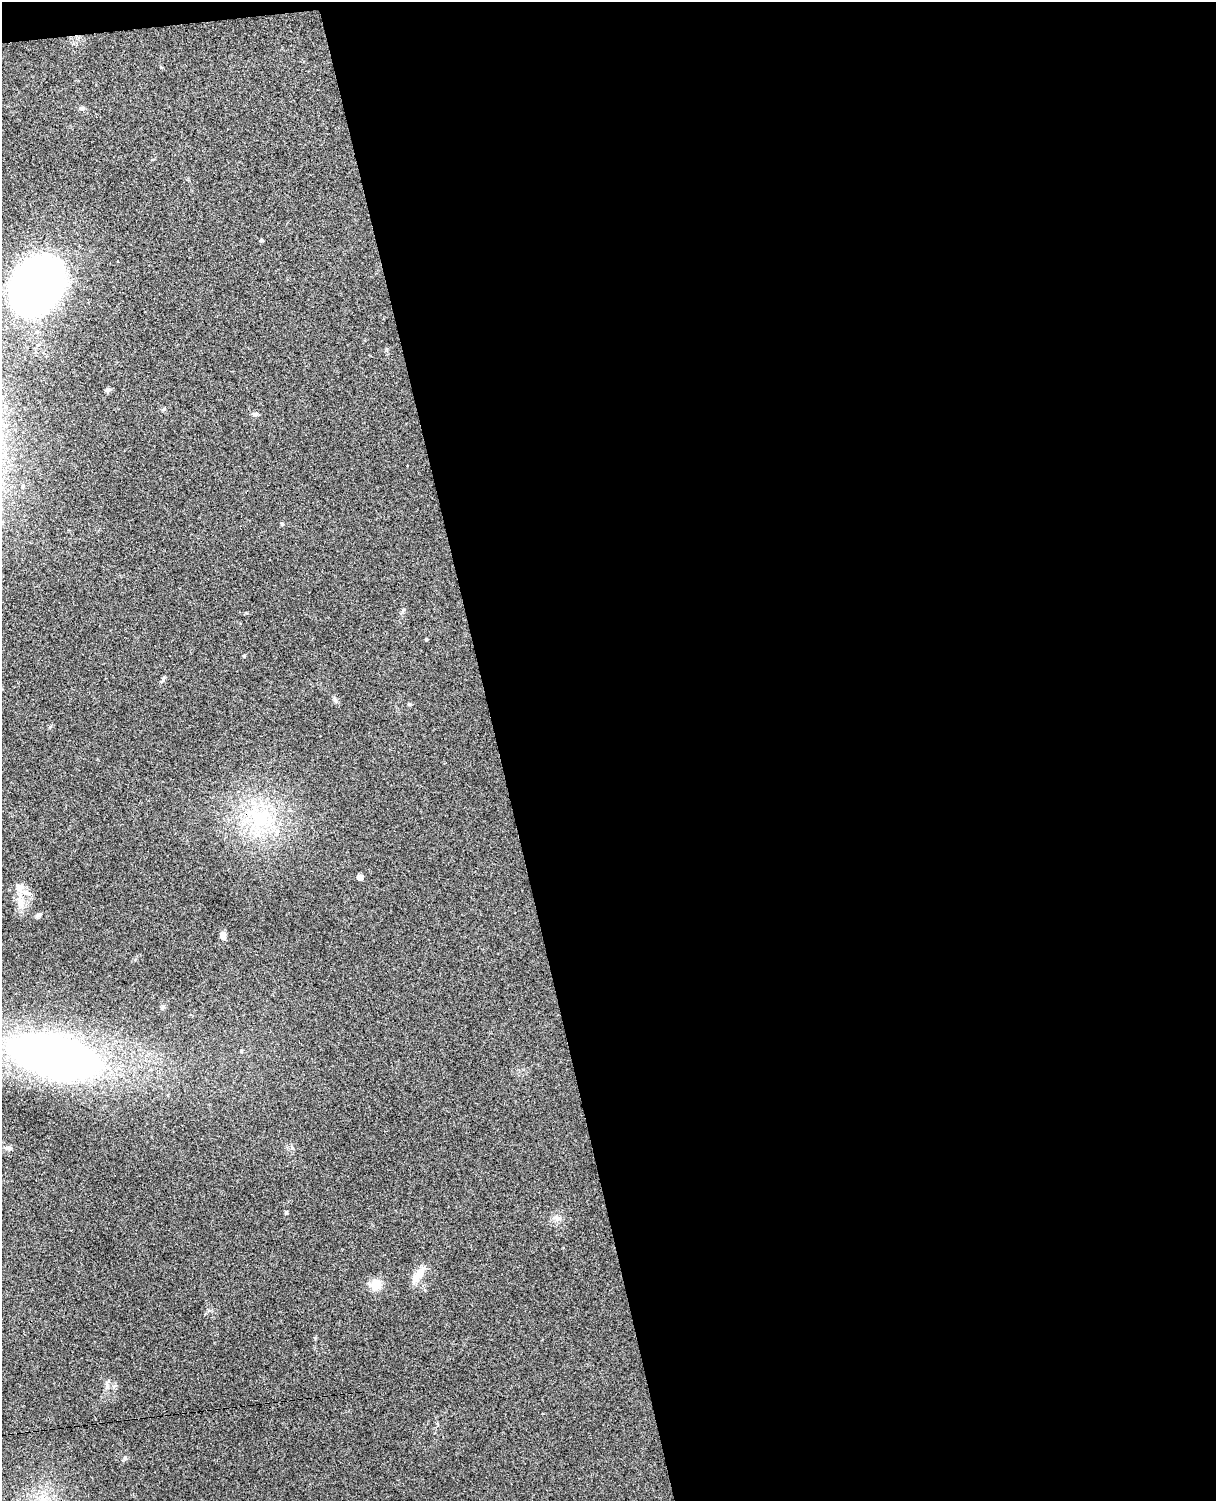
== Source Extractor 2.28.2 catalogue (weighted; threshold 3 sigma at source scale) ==
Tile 4 of 4 x 3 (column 4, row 1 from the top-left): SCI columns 3699-4912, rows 3148-4646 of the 4968 x 4909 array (HDU 1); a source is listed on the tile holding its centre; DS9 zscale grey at full resolution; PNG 1218 x 1503 px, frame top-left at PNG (2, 2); no overlay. Shown black and unused: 60% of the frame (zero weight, under 3 of 4 exposures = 5% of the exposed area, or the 3 px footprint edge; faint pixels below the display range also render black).
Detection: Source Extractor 2.28.2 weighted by HDU 2 'WHT'; one run over the whole footprint, this tile lists its part. Background 0.0696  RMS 0.0075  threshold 0.0337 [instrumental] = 3 sigma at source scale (4.5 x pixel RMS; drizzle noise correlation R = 1.50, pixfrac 1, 0.05/0.05 arcsec/px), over >= 5 px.
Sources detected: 34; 5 inside a brighter listed object's ellipse — not listed separately; the other 29 listed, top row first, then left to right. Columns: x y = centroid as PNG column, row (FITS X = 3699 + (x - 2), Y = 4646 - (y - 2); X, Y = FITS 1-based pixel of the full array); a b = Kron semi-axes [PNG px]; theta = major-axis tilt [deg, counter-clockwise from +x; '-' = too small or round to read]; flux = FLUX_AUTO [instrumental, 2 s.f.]
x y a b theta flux
82 108 7 5 -1 1.6
261 240 4 4 - 1.2
37 285 45 35 51 470
107 390 8 6 -9 1.7
164 409 5 4 - 1
255 414 8 5 -16 1.7
23 486 5 4 - 0.98
282 523 4 4 - 1.2
426 639 3 3 - 0.78
244 656 5 4 - 0.86
163 678 7 4 70 1.1
335 700 9 5 -63 1.7
409 704 5 5 - 0.95
261 819 31 26 77 52
360 877 5 5 - 4.4
21 901 17 9 89 8.7
39 915 8 5 32 1.9
223 936 9 6 -89 3.9
163 1007 6 5 - 1.3
241 1051 5 4 - 0.91
54 1056 65 27 -14 680
8 1148 9 6 2 2.5
286 1212 5 4 - 1.1
556 1218 11 8 -27 3.9
420 1273 19 11 55 9.5
376 1285 15 14 - 9.6
107 1386 10 4 -90 2.3
125 1457 6 5 - 1.3
42 1498 15 10 -55 9.2
Isophote crosses this tile's border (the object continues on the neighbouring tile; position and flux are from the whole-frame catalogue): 1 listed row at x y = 42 1498
Unlisted compact peaks at least as high as the median listed source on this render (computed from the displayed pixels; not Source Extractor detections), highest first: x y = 292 1148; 315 1338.